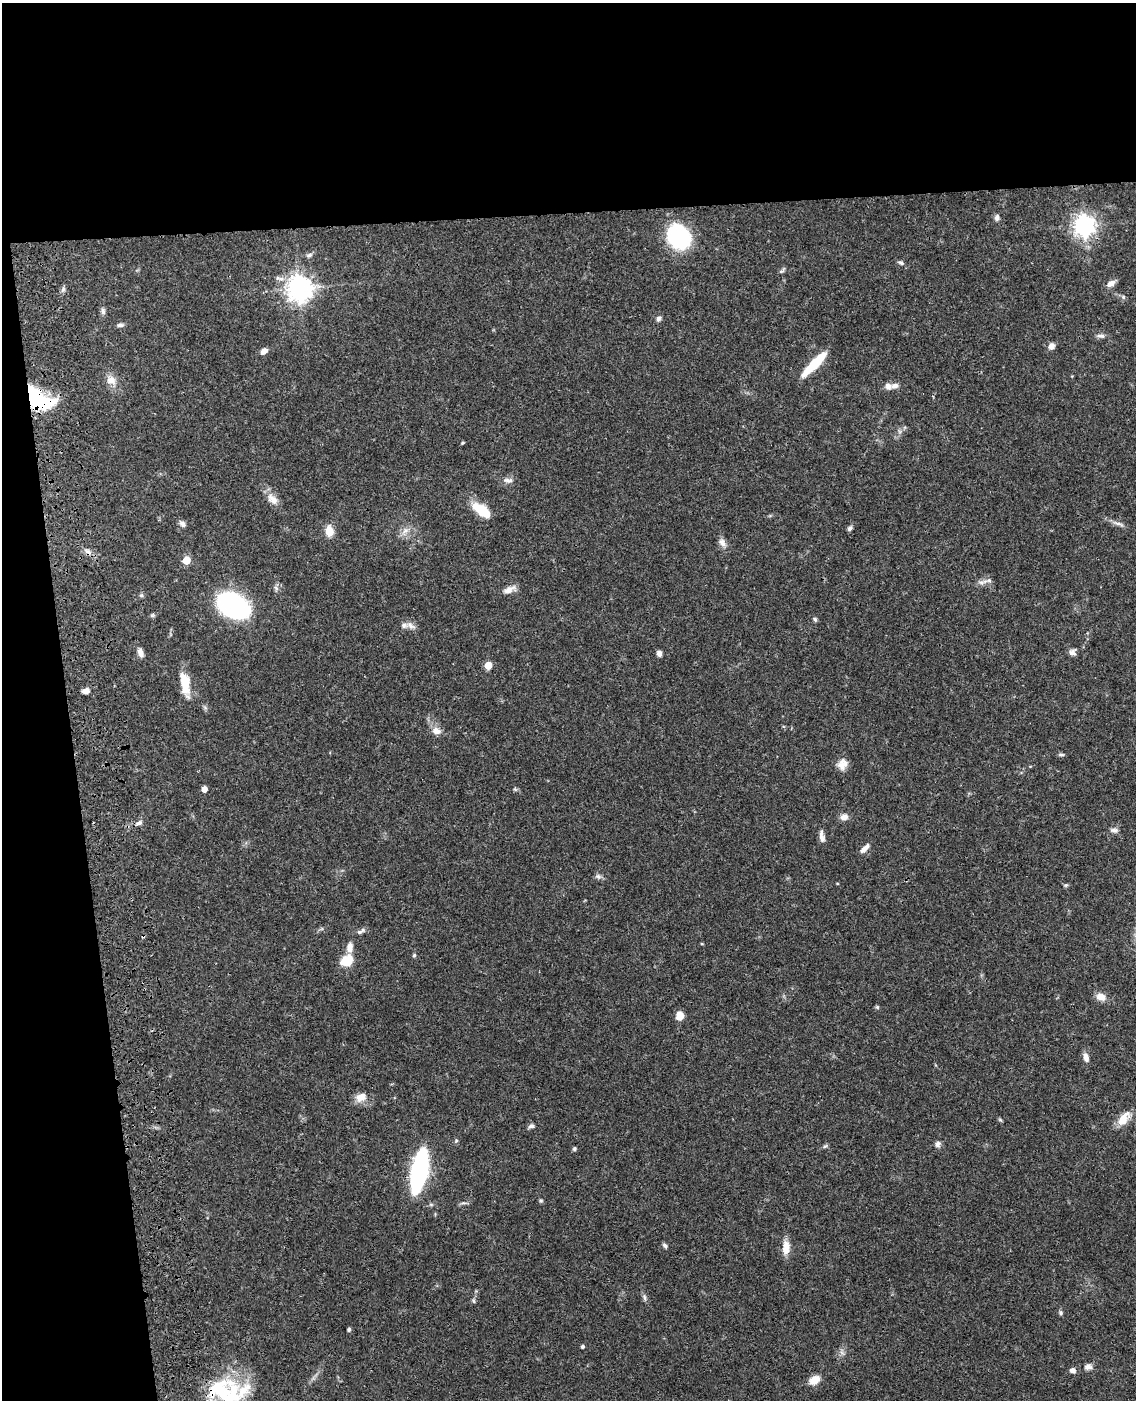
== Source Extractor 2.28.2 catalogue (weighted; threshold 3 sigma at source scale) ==
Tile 1 of 4 x 3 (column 1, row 1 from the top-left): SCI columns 119-1252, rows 3052-4449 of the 4769 x 4604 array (HDU 1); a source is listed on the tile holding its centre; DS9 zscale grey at full resolution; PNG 1138 x 1402 px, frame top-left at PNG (2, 3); no overlay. Shown black and unused: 21% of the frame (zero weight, under 3 of 4 exposures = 6% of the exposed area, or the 3 px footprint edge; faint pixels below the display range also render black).
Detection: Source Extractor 2.28.2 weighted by HDU 2 'WHT'; one run over the whole footprint, this tile lists its part. Background 0.0444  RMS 0.0028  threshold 0.0126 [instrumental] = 3 sigma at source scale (4.5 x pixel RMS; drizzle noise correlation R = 1.50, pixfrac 1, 0.05/0.05 arcsec/px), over >= 5 px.
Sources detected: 96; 2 inside a brighter object's white glare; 1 cosmic-ray / hot-pixel residue — not listed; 4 inside a brighter listed object's ellipse — not listed separately; the other 89 listed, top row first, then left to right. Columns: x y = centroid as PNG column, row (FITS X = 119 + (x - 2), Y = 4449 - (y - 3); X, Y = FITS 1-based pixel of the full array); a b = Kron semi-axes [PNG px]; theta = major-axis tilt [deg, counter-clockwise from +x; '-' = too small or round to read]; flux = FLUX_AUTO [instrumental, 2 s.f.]
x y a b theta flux
997 218 8 6 87 0.92
1084 226 8 7 - 170
679 237 16 13 -53 51
309 255 8 5 12 0.74
901 263 7 5 -26 0.62
783 270 12 4 54 0.5
1111 283 12 7 33 1.5
300 288 9 8 - 270
63 289 8 5 66 0.68
1123 297 6 5 - 0.53
103 311 10 5 -88 0.83
658 319 7 6 - 0.76
120 325 8 5 6 0.79
1101 336 11 5 -7 0.91
1051 346 8 7 - 1.5
264 351 7 6 - 1.6
814 364 30 7 45 10
111 380 14 12 -28 2.5
895 386 9 7 16 1.3
44 402 30 17 0 14
463 443 4 3 - 0.31
508 480 15 7 -2 1.3
273 499 18 11 -48 2.6
482 510 25 11 -36 6.6
182 524 9 6 -36 0.97
1118 524 17 4 -19 1.3
850 528 6 5 - 0.76
329 531 13 9 -81 3.1
405 531 13 7 40 1.7
723 544 11 8 -80 1.4
186 560 5 5 - 5.4
981 582 11 4 -5 0.96
276 588 8 5 -46 0.65
509 589 18 8 22 1.9
141 595 6 5 - 0.48
233 605 24 17 -28 51
152 615 6 5 - 0.43
815 619 5 5 - 0.54
411 625 14 7 -38 1.5
1072 652 9 8 - 1.1
140 653 10 6 -75 1.6
659 653 6 5 - 1.1
488 665 5 5 - 5.7
185 684 29 10 -81 6
86 691 8 6 2 1.4
436 731 13 10 -21 2
1061 754 7 5 -6 0.53
842 764 13 11 53 2.4
204 789 5 4 - 2
515 789 6 5 - 0.41
844 817 9 8 - 1.7
139 823 9 5 24 0.95
1114 830 10 6 -10 0.93
822 837 16 6 -80 1.4
865 848 13 5 45 1.6
598 876 8 7 - 0.79
1066 885 6 4 40 0.37
361 931 13 5 30 0.87
143 936 5 3 - 0.35
702 944 5 3 - 0.22
350 947 13 7 84 2
414 955 5 4 - 0.38
347 960 12 9 29 6.9
1101 997 13 9 -19 2.3
877 1007 6 5 - 0.36
680 1016 9 7 -82 2.7
1086 1057 11 6 -77 1.6
361 1097 16 11 24 2.7
1124 1119 21 10 54 4
1000 1120 6 4 -31 0.35
532 1126 8 5 21 0.8
938 1144 8 7 - 0.97
825 1146 7 4 43 0.45
574 1149 5 4 - 0.43
419 1171 25 9 78 88
541 1201 5 5 - 0.38
463 1203 8 4 1 0.56
665 1246 8 5 -44 0.6
786 1247 19 9 85 3
644 1297 10 5 -78 0.72
473 1300 7 5 -82 0.49
1060 1313 7 5 -73 0.49
349 1330 4 4 - 0.47
583 1346 4 3 - 0.48
842 1353 7 4 -20 0.64
1088 1367 11 8 11 1.2
1072 1370 7 6 - 1.1
814 1380 10 7 33 3.7
223 1392 93 19 8 19
Overlapping masked pixels (flux is a lower limit): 4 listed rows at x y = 1084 226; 44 402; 143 936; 419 1171